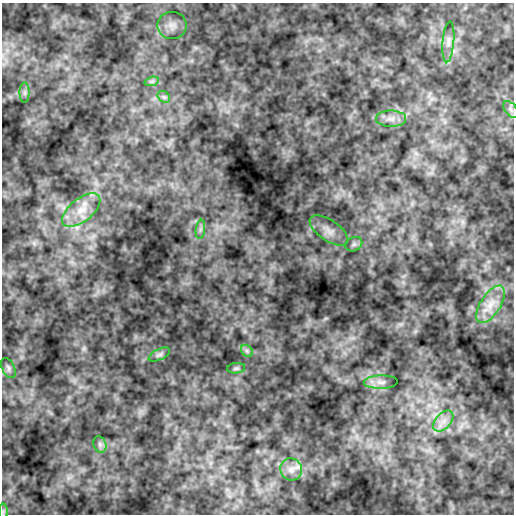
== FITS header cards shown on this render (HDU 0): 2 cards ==
NAXIS1  =                  512 / length of data axis 1
NAXIS2  =                  512 / length of data axis 2

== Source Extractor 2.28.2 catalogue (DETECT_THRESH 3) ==
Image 512 x 512 px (HDU 0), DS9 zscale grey, 1 PNG px = 1 image px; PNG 516 x 516 px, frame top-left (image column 1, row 512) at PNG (2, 3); each listed source drawn as its Kron ellipse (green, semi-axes under 4 px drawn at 4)
Background 1.72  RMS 7.4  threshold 22.1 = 3 sigma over >= 5 px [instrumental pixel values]
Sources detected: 21; all 21 listed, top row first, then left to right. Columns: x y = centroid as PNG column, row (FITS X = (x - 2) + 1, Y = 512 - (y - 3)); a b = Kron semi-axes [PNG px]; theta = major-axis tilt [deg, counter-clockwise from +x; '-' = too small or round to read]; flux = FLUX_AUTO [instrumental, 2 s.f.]
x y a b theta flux
172 25 14 13 - 4600
448 42 20 5 85 3100
152 81 7 4 18 1100
25 93 10 5 -90 1500
164 97 7 5 -44 1100
511 109 10 5 -53 1500
391 119 15 8 0 3900
81 210 22 11 39 9100
200 229 9 4 81 1500
329 231 22 10 -35 5200
354 244 9 6 27 1700
491 304 21 10 58 7700
247 351 7 5 -45 1100
159 355 11 5 27 1400
8 368 11 6 -65 1600
236 368 9 5 5 1000
381 382 17 6 1 3000
443 421 12 7 48 4000
100 444 8 6 -70 1700
291 469 11 10 - 3800
3 511 8 4 90 790